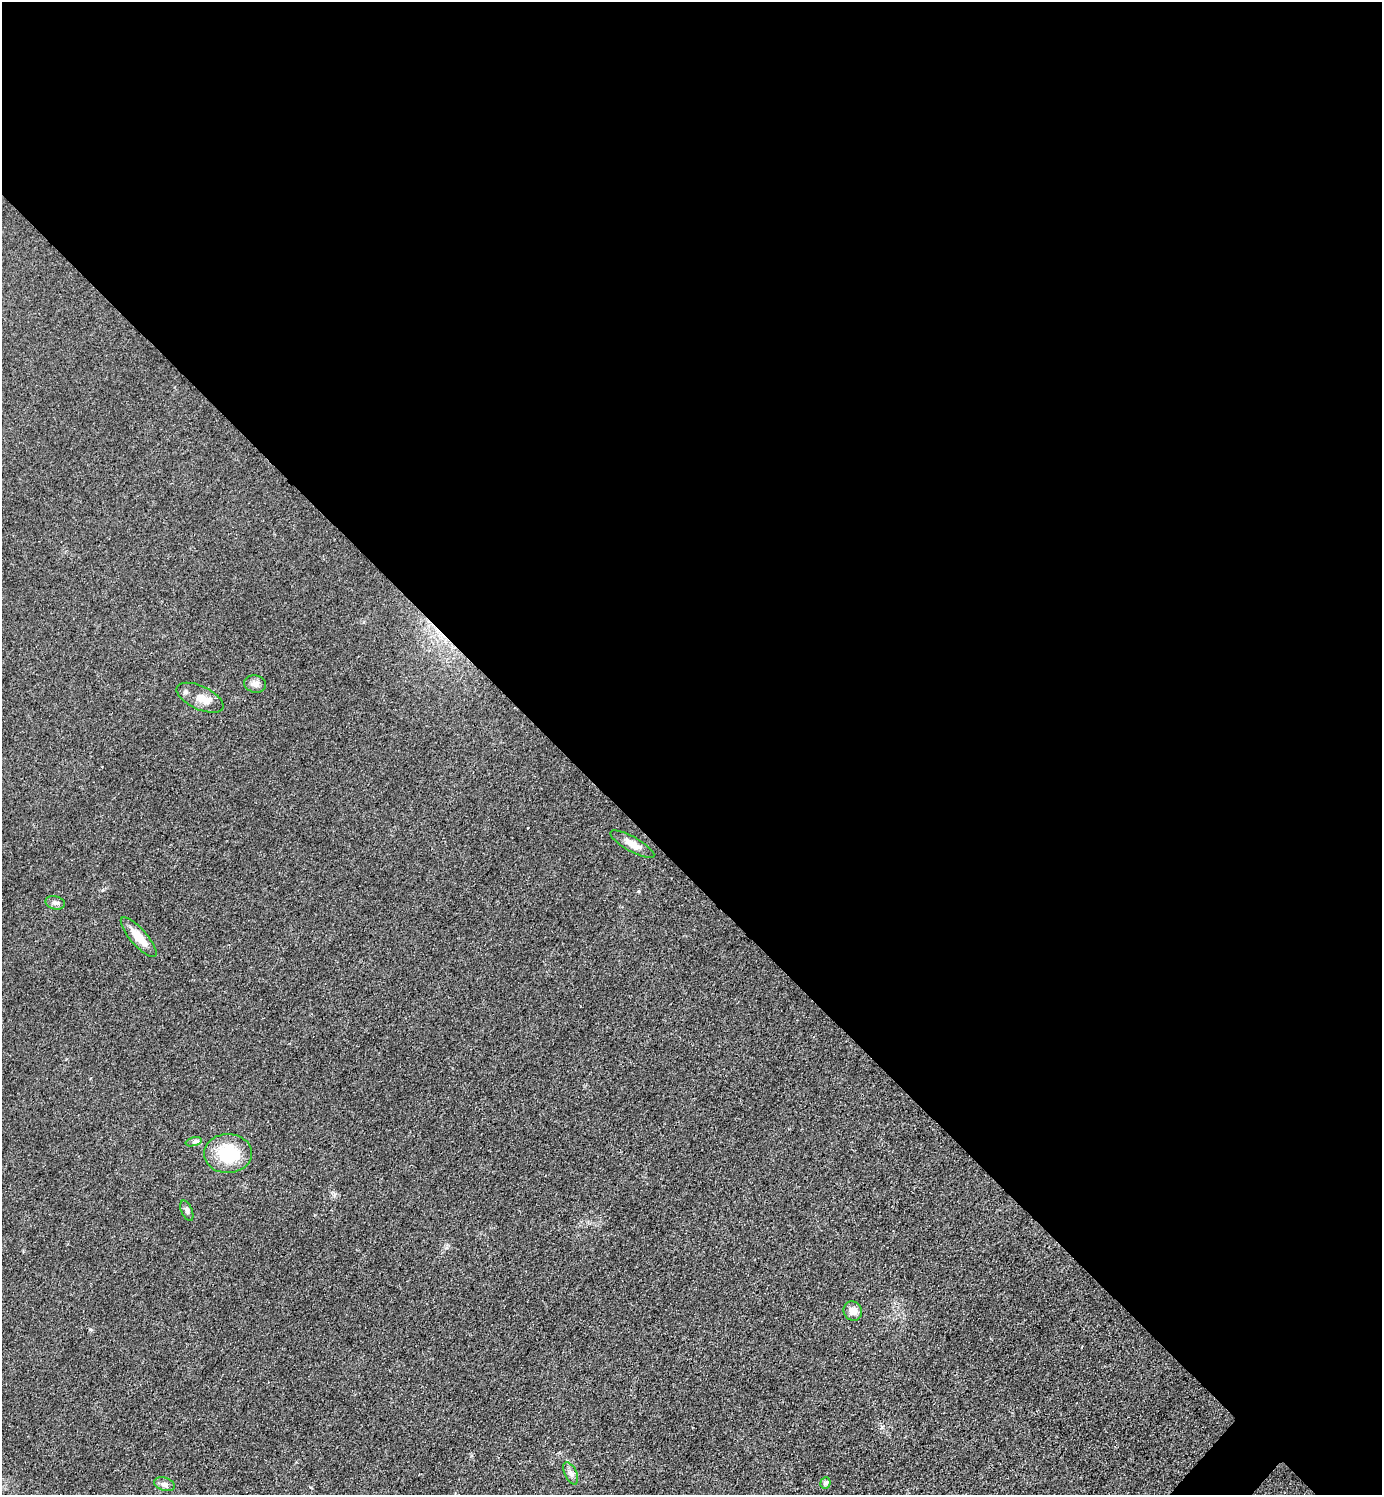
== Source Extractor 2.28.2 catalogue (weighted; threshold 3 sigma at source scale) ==
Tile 3 of 4 x 4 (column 3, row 1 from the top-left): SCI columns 3063-4442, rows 4482-5974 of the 5981 x 5980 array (HDU 1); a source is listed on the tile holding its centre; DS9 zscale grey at full resolution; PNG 1384 x 1497 px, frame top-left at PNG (2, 2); each listed source drawn as its Kron ellipse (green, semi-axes under 4 px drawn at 4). Shown black and unused: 59% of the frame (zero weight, under 3 of 4 exposures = <1% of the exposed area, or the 3 px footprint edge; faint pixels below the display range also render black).
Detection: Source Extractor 2.28.2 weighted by HDU 2 'WHT'; one run over the whole footprint, this tile lists its part. Background 0.0332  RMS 0.0048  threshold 0.0216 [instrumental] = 3 sigma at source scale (4.5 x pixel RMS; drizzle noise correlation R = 1.50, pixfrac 1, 0.05/0.05 arcsec/px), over >= 5 px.
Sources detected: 12; all 12 listed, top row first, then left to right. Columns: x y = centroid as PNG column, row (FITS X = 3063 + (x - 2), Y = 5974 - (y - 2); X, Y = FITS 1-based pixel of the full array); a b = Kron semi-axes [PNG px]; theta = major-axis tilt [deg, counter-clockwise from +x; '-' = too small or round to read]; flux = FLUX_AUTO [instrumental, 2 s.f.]
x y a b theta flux
255 684 11 8 -10 2.5
200 698 25 11 -25 7
632 844 25 7 -29 4.7
55 903 10 6 -14 1.6
139 937 25 8 -49 7.2
194 1142 8 4 15 1.1
228 1153 24 19 0 22
187 1211 11 5 -68 1.5
853 1311 10 9 - 4
571 1473 12 6 -66 1.9
825 1483 5 5 - 1.5
165 1484 11 6 -16 1.9